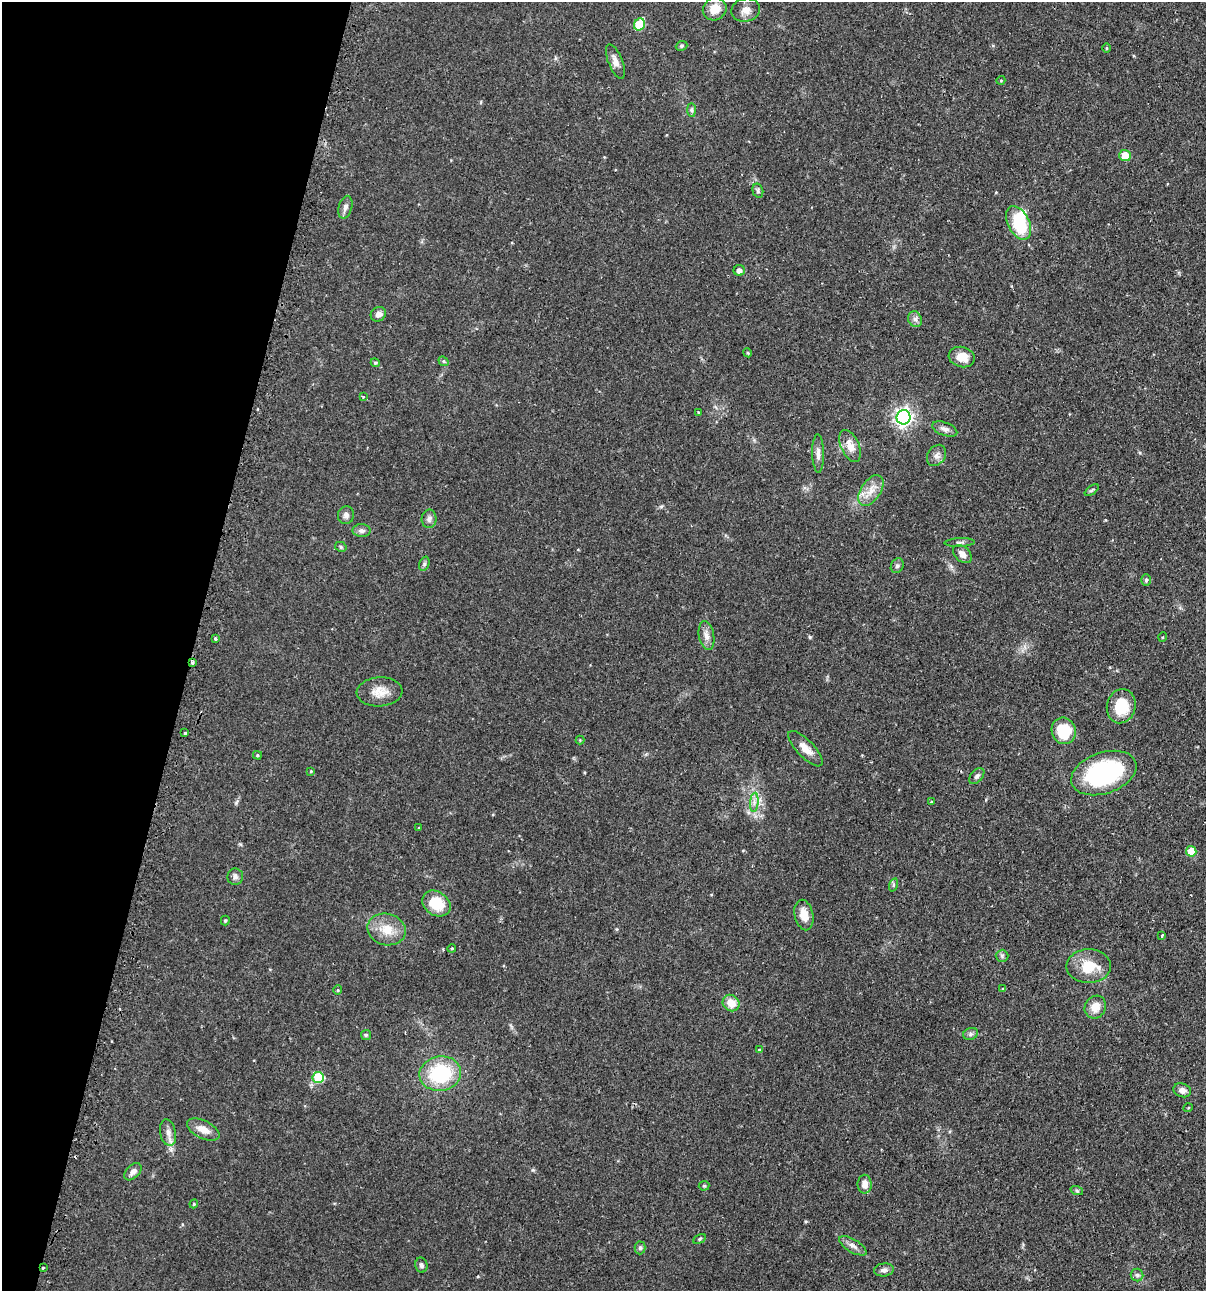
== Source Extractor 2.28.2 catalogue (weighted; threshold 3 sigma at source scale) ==
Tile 9 of 4 x 4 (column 1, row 3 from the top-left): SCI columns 155-1358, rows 1324-2612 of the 5246 x 5226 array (HDU 1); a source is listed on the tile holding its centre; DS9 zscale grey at full resolution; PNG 1208 x 1293 px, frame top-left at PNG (2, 2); each listed source drawn as its Kron ellipse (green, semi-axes under 4 px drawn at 4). Shown black and unused: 16% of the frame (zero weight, under 2 of 3 exposures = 4% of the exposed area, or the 3 px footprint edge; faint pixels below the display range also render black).
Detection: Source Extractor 2.28.2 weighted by HDU 2 'WHT'; one run over the whole footprint, this tile lists its part. Background 0.089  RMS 0.0054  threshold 0.0243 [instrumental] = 3 sigma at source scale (4.5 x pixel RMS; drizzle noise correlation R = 1.50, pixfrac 1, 0.05/0.05 arcsec/px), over >= 5 px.
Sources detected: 91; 1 inside a brighter object's white glare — neither listed nor drawn; the other 90 listed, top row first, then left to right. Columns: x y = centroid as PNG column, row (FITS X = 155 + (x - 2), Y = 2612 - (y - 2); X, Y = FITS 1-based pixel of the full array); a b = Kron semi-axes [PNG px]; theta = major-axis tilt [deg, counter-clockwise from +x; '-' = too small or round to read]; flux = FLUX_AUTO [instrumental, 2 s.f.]
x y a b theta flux
715 9 12 11 - 8.3
746 10 14 11 15 4
639 24 6 5 - 22
682 46 6 4 23 0.84
1106 48 4 3 - 0.48
615 61 18 7 -68 3.7
1001 80 4 3 - 0.4
691 110 7 4 -89 1
1125 156 6 5 - 8.2
758 191 7 5 -75 1.1
345 207 11 6 74 2.2
1019 223 18 10 -63 24
739 270 5 5 - 2.5
378 314 8 7 - 2.4
915 319 8 6 -61 1.8
748 353 4 3 - 0.5
962 357 13 10 -15 6.6
444 361 5 4 - 0.67
375 363 4 4 - 0.65
363 397 3 3 - 1.1
698 412 4 3 - 0.45
904 417 7 7 - 210
945 429 13 6 -20 2.5
850 446 17 9 -65 6
818 453 19 6 -89 2.7
936 455 11 8 55 2.6
871 490 17 9 57 6.2
1092 490 8 4 36 0.87
346 515 9 8 - 2
429 519 9 7 88 1.9
361 531 9 6 -1 2
960 542 15 4 2 1.5
341 547 6 5 - 0.84
962 554 11 7 -43 3.4
424 564 7 5 71 1.1
897 566 8 6 59 1.2
1146 580 6 5 - 0.85
706 635 14 7 -79 3.3
1163 637 5 3 - 0.44
215 639 4 3 - 0.83
192 663 3 3 - 1.5
380 692 23 14 3 7.6
1121 706 17 14 75 15
1064 731 13 12 - 19
185 733 3 3 - 1.1
580 740 4 4 - 0.47
805 749 23 8 -46 5.4
257 755 4 3 - 0.66
311 771 4 4 - 0.49
1104 773 34 20 19 70
977 776 9 6 49 1.4
931 801 3 3 - 0.68
754 802 9 4 85 1.8
419 828 3 3 - 0.83
1191 851 5 5 - 13
235 877 8 8 - 1.7
893 885 7 4 72 0.81
436 903 15 11 -35 14
804 915 15 9 -78 6.1
225 921 5 4 - 0.7
387 929 19 15 -14 9.9
1162 935 4 3 - 1.5
452 948 4 3 - 0.45
1002 956 6 6 - 1.1
1089 966 22 17 0 14
1003 989 4 3 - 0.55
338 990 5 3 - 0.49
731 1003 9 8 - 7
1095 1007 12 10 61 6.3
971 1034 7 6 - 1.3
366 1035 5 5 - 0.68
759 1050 3 3 - 0.75
440 1074 21 17 9 36
318 1077 6 5 - 25
1182 1090 9 7 -19 2.8
1188 1108 5 3 - 0.46
203 1129 17 9 -27 5.5
168 1133 13 8 -78 3.3
133 1172 10 6 46 2.5
865 1184 9 7 -89 3.7
704 1186 5 5 - 0.69
1077 1191 6 4 -19 0.65
194 1204 4 4 - 0.63
700 1239 6 4 29 0.76
853 1246 15 6 -31 2.6
640 1248 6 5 - 1.1
421 1265 7 6 - 1.4
43 1268 3 3 - 1.4
884 1270 10 6 7 1.9
1137 1275 6 6 - 1.4
Overlapping masked pixels (flux is a lower limit): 2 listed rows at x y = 192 663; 43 1268
Unlisted compact peaks at least as high as the median listed source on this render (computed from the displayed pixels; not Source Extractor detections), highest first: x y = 810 637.